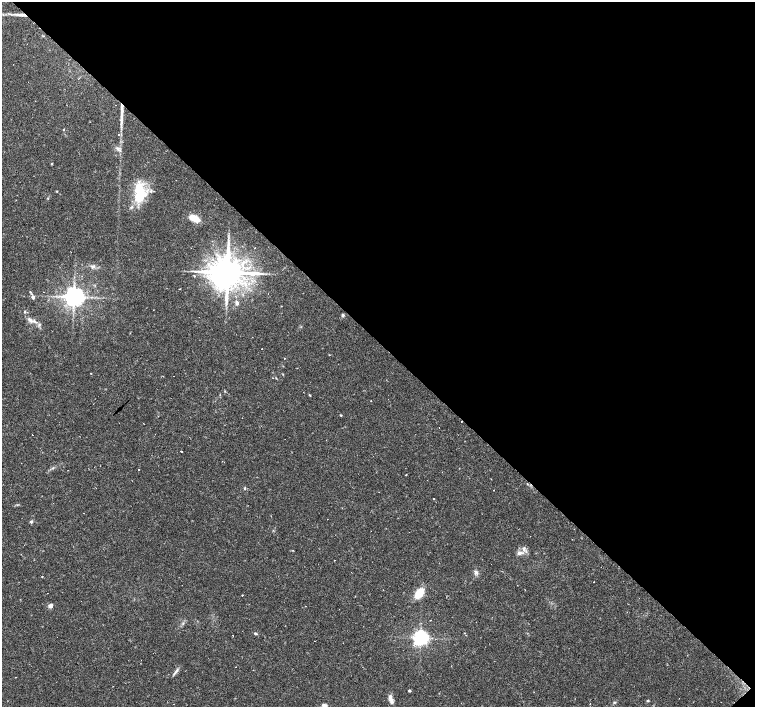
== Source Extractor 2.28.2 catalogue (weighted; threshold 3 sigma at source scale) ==
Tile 8 of 4 x 4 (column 4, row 2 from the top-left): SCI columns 4516-6020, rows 2973-4381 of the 6021 x 6009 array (HDU 1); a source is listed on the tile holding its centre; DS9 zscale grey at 2 x 2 block average (1 PNG px = mean of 2 x 2 image px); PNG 757 x 709 px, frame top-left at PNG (2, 2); no overlay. Shown black and unused: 48% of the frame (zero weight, under 2 of 3 exposures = <1% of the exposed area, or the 3 px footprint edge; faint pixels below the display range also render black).
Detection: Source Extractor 2.28.2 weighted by HDU 2 'WHT'; one run over the whole footprint, this tile lists its part. Background 0.0388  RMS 0.0031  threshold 0.0141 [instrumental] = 3 sigma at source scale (4.5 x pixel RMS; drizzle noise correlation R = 1.50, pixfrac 1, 0.0396/0.0396 arcsec/px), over >= 5 px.
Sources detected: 79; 1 inside a brighter object's white glare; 27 cosmic-ray / hot-pixel residue — not listed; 4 inside a brighter listed object's ellipse — not listed separately; the other 47 listed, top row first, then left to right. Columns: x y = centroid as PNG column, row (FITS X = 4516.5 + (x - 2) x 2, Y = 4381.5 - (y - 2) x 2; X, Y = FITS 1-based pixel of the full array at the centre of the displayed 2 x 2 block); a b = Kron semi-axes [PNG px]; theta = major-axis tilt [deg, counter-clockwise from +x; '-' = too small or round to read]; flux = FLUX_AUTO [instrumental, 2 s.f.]
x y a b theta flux
20 15 16 3 -3 4.5
122 111 21 4 -90 6.8
64 129 3 2 - 0.38
118 135 2 2 - 0.58
118 149 6 4 -58 1.8
52 163 2 2 - 0.95
57 191 3 2 - 0.53
140 193 23 12 -88 29
194 218 9 5 -26 11
93 266 6 4 15 1.6
227 272 8 7 - 2500
43 292 2 2 - 0.26
33 297 4 4 - 1.8
74 297 5 5 - 690
237 303 6 4 -76 1.8
25 312 4 3 - 0.81
343 315 4 4 - 1.1
30 320 7 4 -39 2.9
39 324 3 2 - 0.69
284 358 2 2 - 0.39
91 373 2 2 - 0.32
310 395 3 3 - 0.47
371 401 2 2 - 0.28
181 451 2 2 - 0.54
406 475 2 2 - 0.67
527 484 3 2 - 0.42
244 488 5 2 - 0.65
494 490 2 2 - 0.74
433 499 2 2 - 0.65
84 513 2 2 - 0.51
31 522 4 3 - 1
520 553 8 5 2 3.2
476 572 7 4 -49 1.9
42 577 2 2 - 0.53
419 593 10 6 49 15
242 595 2 2 - 0.57
50 606 5 5 - 2.6
305 606 2 2 - 0.25
255 633 5 3 - 0.9
420 638 4 4 - 290
236 667 2 2 - 0.35
176 672 12 3 52 2
409 691 3 2 - 1.2
390 697 8 5 -78 3.1
648 700 3 2 - 0.92
614 702 4 3 - 0.72
324 706 7 5 -35 2.1
Overlapping masked pixels (flux is a lower limit): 2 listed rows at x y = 20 15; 122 111
Isophote crosses this tile's border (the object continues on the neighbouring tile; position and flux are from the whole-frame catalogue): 1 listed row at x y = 324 706
Diffuse or blended objects may show on this block-average render without a row.